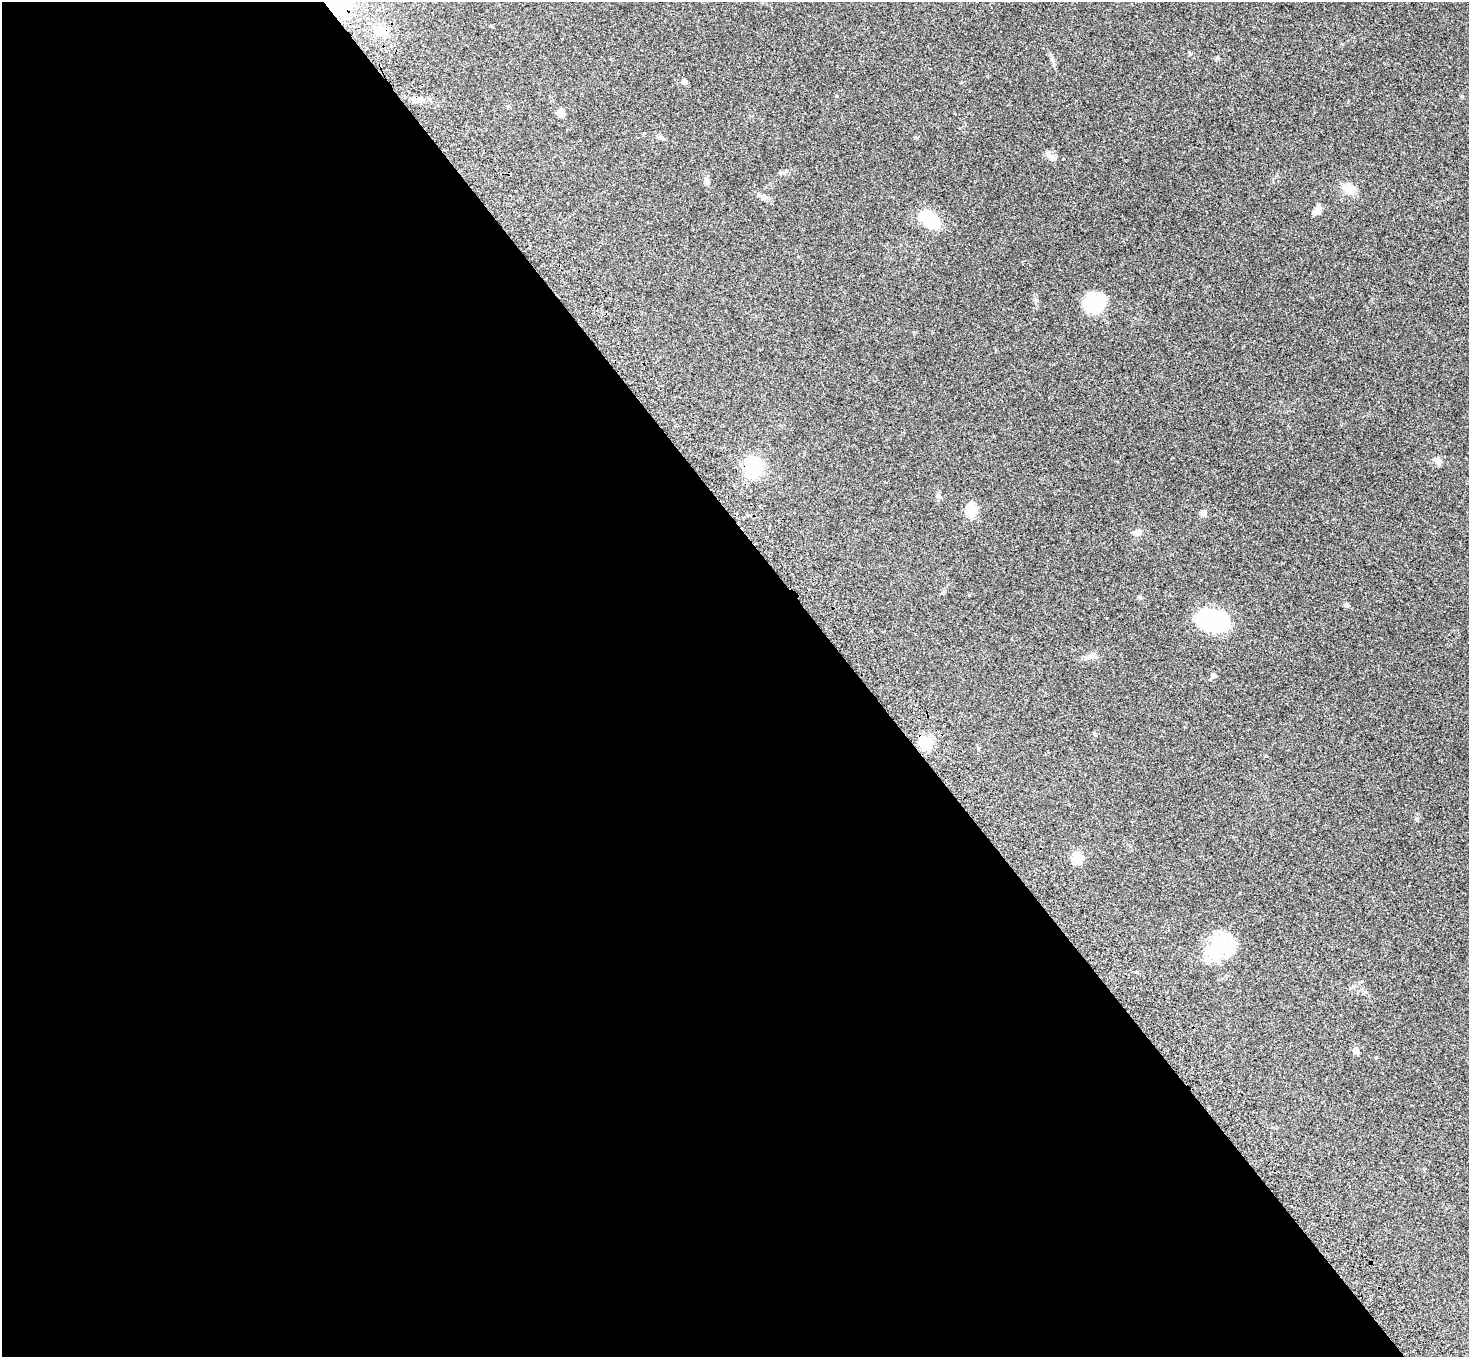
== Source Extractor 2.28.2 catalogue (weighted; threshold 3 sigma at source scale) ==
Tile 9 of 4 x 4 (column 1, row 3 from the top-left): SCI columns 80-1546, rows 1711-3065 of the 6026 x 5994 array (HDU 1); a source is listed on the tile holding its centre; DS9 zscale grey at full resolution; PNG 1471 x 1359 px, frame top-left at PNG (2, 2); no overlay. Shown black and unused: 59% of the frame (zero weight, under 3 of 4 exposures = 5% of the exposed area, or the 3 px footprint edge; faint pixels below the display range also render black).
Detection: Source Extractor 2.28.2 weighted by HDU 2 'WHT'; one run over the whole footprint, this tile lists its part. Background 0.224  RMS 0.0087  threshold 0.039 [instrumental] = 3 sigma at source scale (4.5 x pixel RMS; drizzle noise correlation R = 1.50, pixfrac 1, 0.05/0.05 arcsec/px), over >= 5 px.
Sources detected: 32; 2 inside a brighter object's white glare — not listed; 3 inside a brighter listed object's ellipse — not listed separately; the other 27 listed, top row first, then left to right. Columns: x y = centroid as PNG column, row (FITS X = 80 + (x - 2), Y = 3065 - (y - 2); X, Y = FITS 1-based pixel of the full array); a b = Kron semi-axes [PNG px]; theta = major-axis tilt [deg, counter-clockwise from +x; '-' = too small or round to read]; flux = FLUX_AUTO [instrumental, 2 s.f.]
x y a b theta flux
379 30 12 12 - 12
1052 60 8 4 -71 1.9
684 82 4 4 - 4.9
417 99 9 6 0 5
561 113 8 7 - 5.5
1052 158 12 7 -33 3.8
707 181 8 5 -62 2.1
1349 189 13 10 -32 10
763 197 6 6 - 2
1319 208 11 6 86 4.2
930 219 22 14 -38 32
1096 303 28 21 -22 28
1438 461 9 6 -15 2.8
753 467 20 17 86 36
938 495 6 4 18 1.1
971 510 13 11 74 15
1204 513 8 7 - 2.5
1137 533 9 8 - 4.6
1347 605 6 5 - 1.7
1212 620 28 18 -16 83
1091 657 10 7 -14 3.5
1214 675 6 6 - 1.5
926 743 14 13 - 17
1417 819 7 4 -82 1.2
1077 858 6 5 - 51
1221 944 32 23 4 43
1356 1050 5 4 - 9.3
Overlapping masked pixels (flux is a lower limit): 1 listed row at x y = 417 99
Unlisted compact peaks at least as high as the median listed source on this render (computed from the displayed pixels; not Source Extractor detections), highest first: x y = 1036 300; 837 96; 1218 58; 1190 54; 786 171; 1095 734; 969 595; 1140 597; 942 593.